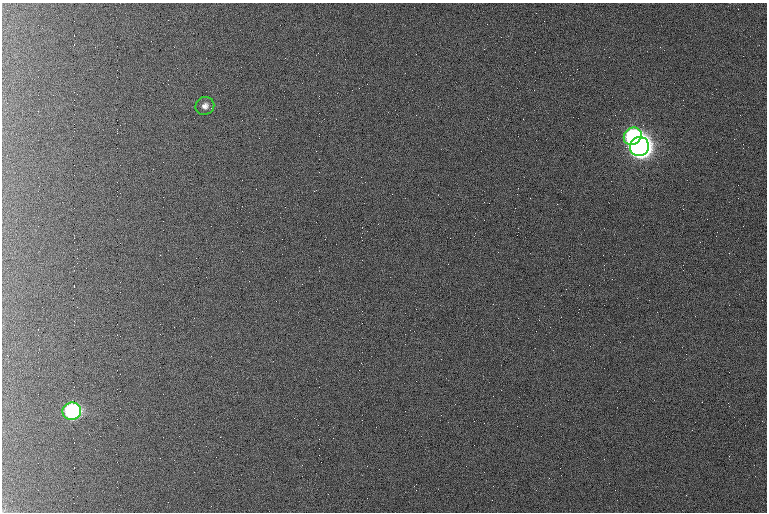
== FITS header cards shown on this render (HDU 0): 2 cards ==
NAXIS1  =                  765 /fastest changing axis
NAXIS2  =                  510 /next to fastest changing axis

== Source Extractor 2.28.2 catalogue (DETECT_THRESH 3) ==
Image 765 x 510 px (HDU 0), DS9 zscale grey, 1 PNG px = 1 image px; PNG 769 x 514 px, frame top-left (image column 1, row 510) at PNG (2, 3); each listed source drawn as its Kron ellipse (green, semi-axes under 4 px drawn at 4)
Background 922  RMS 5.6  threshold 16.8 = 3 sigma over >= 5 px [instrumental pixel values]
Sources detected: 4; all 4 listed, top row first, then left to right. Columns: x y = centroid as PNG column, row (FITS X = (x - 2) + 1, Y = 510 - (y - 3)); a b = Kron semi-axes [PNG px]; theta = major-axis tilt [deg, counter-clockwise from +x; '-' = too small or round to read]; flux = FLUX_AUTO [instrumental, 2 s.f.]
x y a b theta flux
205 106 9 9 - 2300
633 136 9 8 - 78000
639 147 10 9 - 430000
72 411 9 8 - 76000